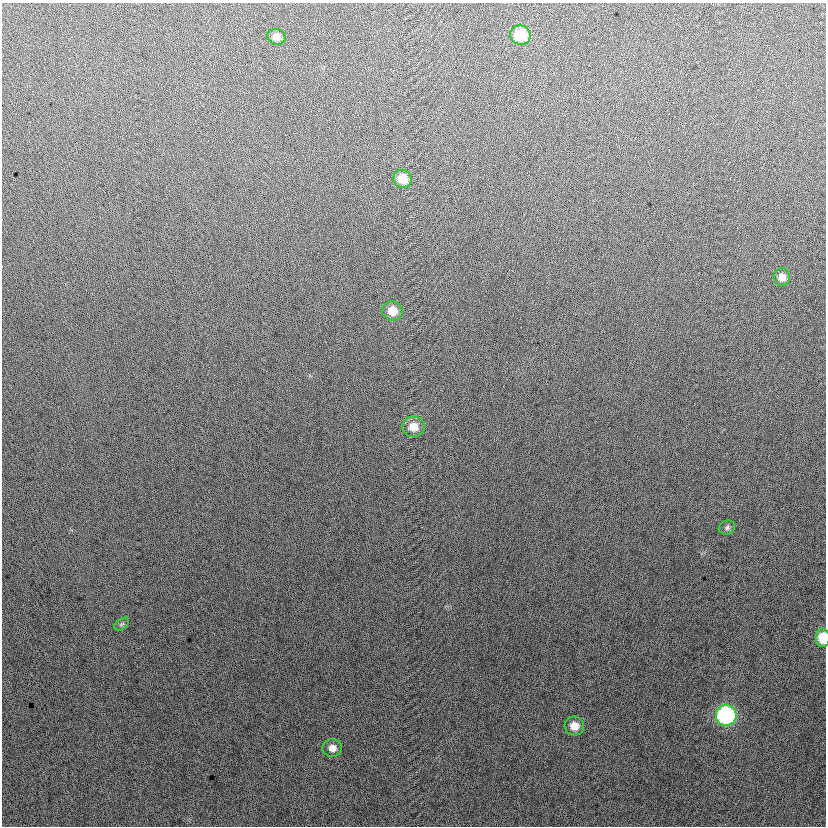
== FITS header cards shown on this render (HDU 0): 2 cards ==
NAXIS1  =                  824
NAXIS2  =                  824

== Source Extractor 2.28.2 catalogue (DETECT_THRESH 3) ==
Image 824 x 824 px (HDU 0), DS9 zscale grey, 1 PNG px = 1 image px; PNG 828 x 828 px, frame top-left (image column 1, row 824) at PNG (2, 3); each listed source drawn as its Kron ellipse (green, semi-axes under 4 px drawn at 4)
Background 11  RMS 13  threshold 40.3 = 3 sigma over >= 5 px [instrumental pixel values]
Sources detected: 12; all 12 listed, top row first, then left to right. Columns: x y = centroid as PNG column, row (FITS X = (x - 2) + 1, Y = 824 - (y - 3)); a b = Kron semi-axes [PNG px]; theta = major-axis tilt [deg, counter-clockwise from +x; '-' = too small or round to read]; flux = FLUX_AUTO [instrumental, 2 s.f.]
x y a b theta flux
520 35 10 9 - 33000
276 37 9 8 - 6800
402 179 9 9 - 14000
782 277 9 8 - 6600
392 311 10 9 - 11000
413 427 11 10 - 12000
727 528 8 7 - 2500
122 624 8 5 36 1900
823 638 9 7 -88 21000
726 715 10 10 - 150000
574 726 9 9 - 11000
332 748 10 9 - 6600
At the frame edge (FLAGS 8, measured only in part): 1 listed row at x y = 823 638